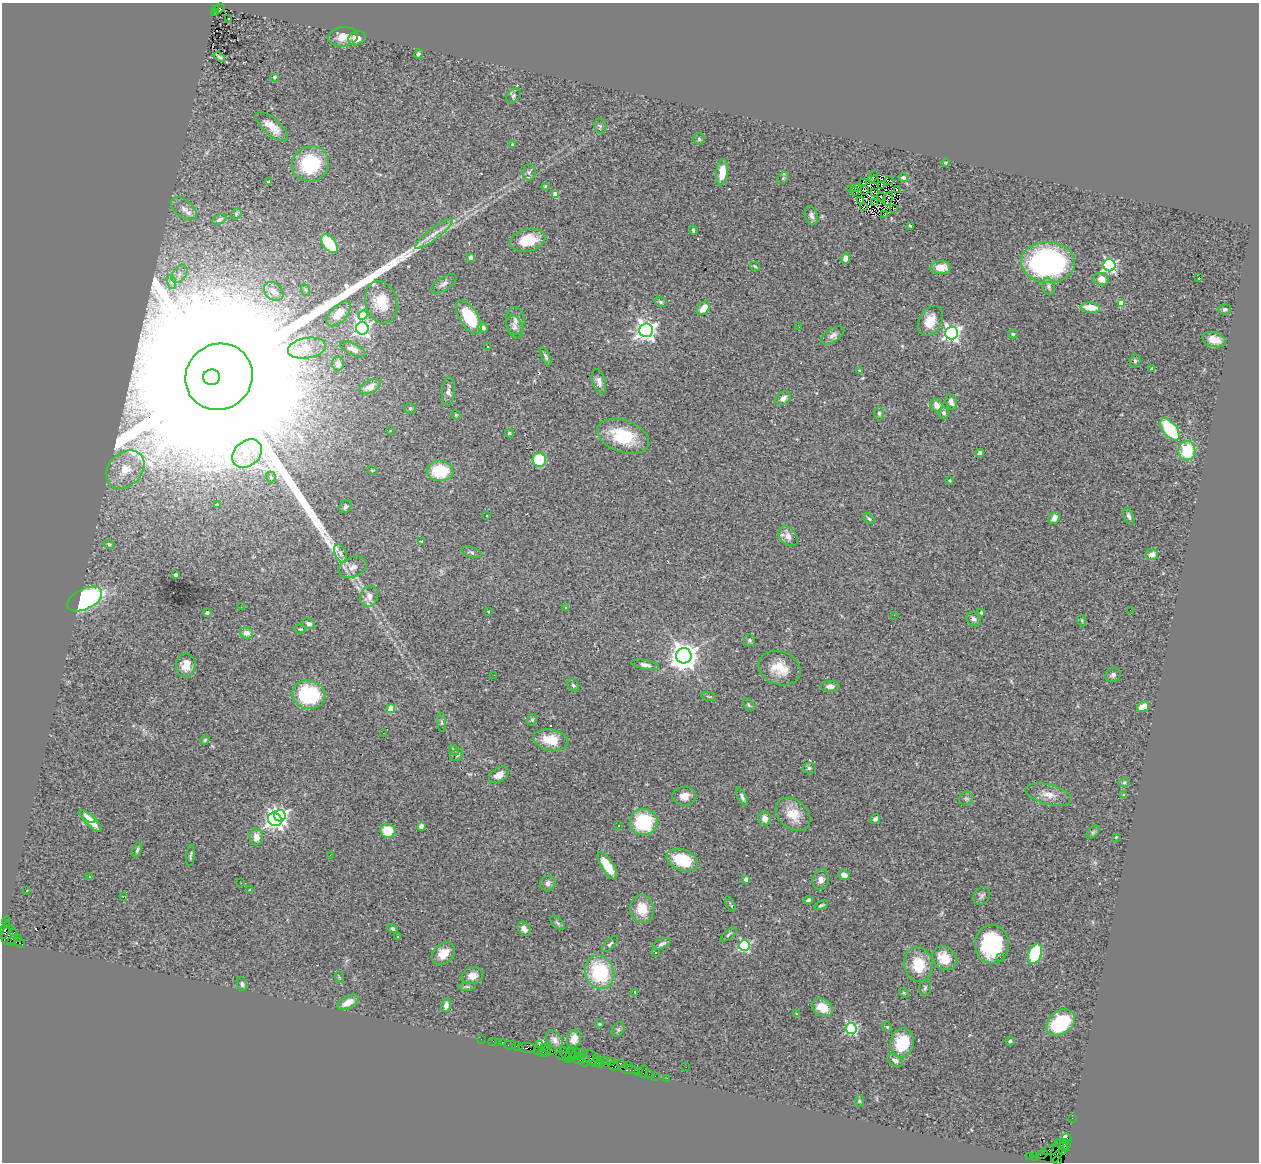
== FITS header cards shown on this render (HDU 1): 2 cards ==
NAXIS1  =                 1257
NAXIS2  =                 1160

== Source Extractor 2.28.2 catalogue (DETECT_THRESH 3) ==
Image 1257 x 1160 px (HDU 1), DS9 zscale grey, 1 PNG px = 1 image px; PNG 1261 x 1164 px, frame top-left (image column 1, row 1160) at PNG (2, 3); each listed source drawn as its Kron ellipse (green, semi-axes under 4 px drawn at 4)
Background 2.06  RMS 0.087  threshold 0.262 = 3 sigma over >= 5 px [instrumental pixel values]
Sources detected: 300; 1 with non-positive FLUX_AUTO (blend fragments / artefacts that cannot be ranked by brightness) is neither listed nor drawn; the other 299 listed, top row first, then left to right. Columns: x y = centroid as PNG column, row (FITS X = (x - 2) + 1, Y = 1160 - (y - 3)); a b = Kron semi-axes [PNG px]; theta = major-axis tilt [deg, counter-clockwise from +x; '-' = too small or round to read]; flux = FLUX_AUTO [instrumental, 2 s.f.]
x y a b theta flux
216 9 3 2 - 1.4e+02
219 9 6 4 39 5.2e+02
214 12 2 2 - 2.1e+02
228 19 3 3 - 1.2e+01
343 37 15 9 8 6.6e+01
357 38 9 6 26 4.9e+01
418 54 4 4 - 1.2e+01
219 57 6 3 -34 8.4e+00
274 77 4 3 - 6.6e+00
513 95 8 6 48 1.5e+01
600 126 7 5 -77 1.1e+01
272 127 20 8 -41 8.1e+01
699 139 6 5 - 9.8e+00
512 144 4 3 - 4.4e+00
946 163 4 3 - 6.0e+00
310 164 19 17 27 4.0e+02
529 172 8 6 84 1.9e+01
722 172 13 6 83 8.3e+01
873 177 6 2 57 3.5e+00
783 178 7 4 46 1.1e+01
903 178 5 4 - 1.3e+01
874 179 3 2 - 4.5e+00
889 181 4 2 - 1.8e+00
269 182 3 3 - 1.1e+01
864 183 3 2 - 2.9e+00
545 186 3 3 - 5.6e+00
881 186 3 2 - 4.7e+00
854 188 7 2 4 3.7e+00
897 190 3 2 - 5.6e+00
854 191 4 3 - 1.5e+01
864 191 3 2 - 5.1e+00
875 193 3 2 - 5.8e+00
556 194 4 4 - 9.3e+01
882 197 4 2 - 5.8e+00
888 199 7 2 69 5.7e+00
861 201 3 2 - 3.3e+00
875 203 3 2 - 1.1e+00
863 207 3 2 - 3.7e+00
894 208 3 2 - 5.2e+00
184 209 15 8 -38 4.3e+01
236 214 6 4 50 8.5e+00
885 214 4 2 - 6.0e+00
811 216 10 6 -70 2.0e+01
219 219 7 4 25 2.0e+01
910 226 4 2 - 6.3e+00
693 230 5 4 - 1.0e+01
434 234 23 5 37 5.6e+01
528 240 18 11 13 1.5e+02
329 244 11 6 -53 2.2e+02
470 258 4 4 - 3.0e+01
845 259 5 4 - 3.4e+01
1048 262 27 20 -3 1.3e+03
1109 265 6 6 - 1.1e+03
755 266 5 3 - 6.4e+00
941 268 10 6 3 6.7e+01
179 274 10 6 54 2.5e+01
1199 277 3 2 - 3.1e+01
1101 279 7 6 - 4.4e+01
171 282 7 4 -71 1.5e+01
444 284 14 6 33 2.4e+01
1049 286 9 6 -74 1.7e+01
306 290 6 4 -69 9.0e+00
274 291 11 8 -42 4.7e+01
381 302 21 16 -75 1.5e+02
661 302 6 5 - 1.1e+01
1121 303 4 4 - 1.3e+02
703 308 8 5 46 6.7e+01
1090 308 10 5 -5 1.2e+02
1225 309 6 5 - 1.0e+01
338 314 15 8 46 7.4e+01
363 315 4 4 - 2.0e+02
469 317 19 9 -58 2.3e+02
515 321 14 9 -88 3.3e+01
930 321 16 11 61 9.4e+01
515 327 12 8 -68 2.5e+01
799 327 2 2 - 1.3e+01
362 328 6 6 - 1.7e+03
483 328 5 4 - 2.1e+01
646 330 7 7 - 3.0e+03
951 333 6 6 - 1.8e+03
1013 334 5 4 - 9.6e+00
833 335 13 6 33 3.0e+01
1214 340 12 7 -15 7.1e+01
487 346 3 2 - 6.5e+00
307 348 19 10 9 8.2e+01
353 349 14 5 -25 3.4e+01
546 356 9 4 -65 1.4e+01
1135 361 6 5 - 9.9e+00
338 364 7 6 - 2.5e+01
1152 369 4 3 - 2.0e+01
859 371 4 3 - 6.4e+00
211 377 8 7 - 2.7e+05
219 377 34 32 38 1.0e+06
599 382 13 6 -74 3.1e+01
370 387 11 6 26 3.9e+01
448 391 14 6 86 3.0e+01
783 398 8 6 36 2.7e+01
951 402 8 5 -72 2.4e+01
937 405 7 5 -57 4.6e+01
410 408 5 5 - 9.8e+00
879 413 7 5 -89 1.1e+01
944 413 6 5 - 1.6e+01
456 415 5 4 - 5.8e+00
1170 429 13 7 -52 3.7e+02
390 431 2 2 - 3.3e+00
509 433 4 3 - 8.8e+00
623 436 27 16 -20 2.9e+02
1187 451 10 8 90 2.5e+02
980 453 4 4 - 7.3e+01
247 454 16 12 40 9.9e+01
539 460 7 7 - 2.6e+02
125 470 21 16 44 1.5e+02
372 470 5 3 - 5.1e+00
440 471 13 10 -3 2.4e+02
271 477 5 5 - 1.1e+01
950 480 3 3 - 8.8e+00
217 504 4 4 - 6.9e+00
345 506 7 5 58 1.6e+01
487 516 3 3 - 5.4e+01
1129 516 9 5 -68 1.7e+01
1054 518 6 5 - 3.5e+01
869 519 6 4 -41 8.4e+00
788 536 11 8 -47 4.4e+01
422 541 3 3 - 7.3e+00
109 544 5 4 - 8.1e+00
471 552 10 5 -17 1.3e+01
340 554 10 5 -66 1.5e+01
1152 554 6 5 - 3.5e+01
353 567 15 10 23 4.2e+01
176 575 4 3 - 1.1e+01
369 596 10 8 72 4.4e+01
85 599 19 10 26 8.7e+02
241 607 2 2 - 8.2e+00
565 607 3 2 - 7.3e+00
1130 610 2 2 - 7.3e+00
488 611 3 2 - 4.6e+00
207 613 4 4 - 1.5e+01
981 613 3 3 - 1.0e+01
894 615 2 2 - 7.1e+01
973 619 8 6 -41 1.8e+01
1082 621 5 3 - 5.7e+00
309 624 6 5 - 2.1e+01
300 629 5 4 - 7.5e+00
246 633 6 5 - 3.7e+01
750 640 6 5 - 1.0e+01
684 656 7 7 - 8.0e+03
186 665 12 10 78 7.4e+01
645 665 14 4 -11 2.6e+01
780 668 22 16 -21 1.3e+02
494 675 2 2 - 1.0e+01
1113 675 8 7 - 2.0e+01
573 685 7 5 -55 1.1e+01
830 686 9 5 1 3.0e+01
309 695 17 14 -15 4.8e+02
709 696 7 3 -9 6.9e+00
749 705 7 4 -51 1.1e+01
1143 707 6 5 - 6.5e+01
391 709 4 4 - 1.4e+02
532 720 6 4 76 9.3e+00
441 722 9 4 -86 1.0e+01
383 733 3 2 - 7.3e+00
205 740 5 4 - 7.1e+00
551 740 18 10 -10 1.4e+02
454 750 6 4 -46 8.2e+00
457 755 7 5 30 1.5e+01
809 768 6 5 - 1.2e+01
499 775 11 7 32 4.3e+01
1124 783 6 4 1 9.8e+00
1049 795 23 10 -14 7.0e+01
1123 795 4 3 - 5.7e+00
684 796 12 9 1 4.9e+01
742 797 10 4 -64 1.5e+01
966 799 7 6 - 1.4e+01
793 814 19 14 -42 1.1e+02
87 816 10 4 -34 2.3e+01
280 816 6 5 - 1.3e+03
765 818 7 6 - 3.4e+01
275 819 7 6 - 2.2e+03
875 819 5 4 - 1.6e+01
91 821 14 5 -45 6.5e+01
644 822 14 13 - 3.4e+02
421 826 4 4 - 4.6e+01
618 826 3 3 - 1.5e+01
388 831 8 7 - 1.4e+02
1093 832 8 4 45 1.1e+01
256 837 8 7 - 4.8e+01
1116 837 4 4 - 4.4e+00
137 850 8 4 72 1.0e+01
191 855 11 3 83 9.8e+00
330 855 3 2 - 7.1e+00
682 860 16 10 -20 2.4e+02
607 866 15 6 -57 1.7e+02
844 875 6 4 -17 3.5e+01
89 877 3 2 - 9.3e+00
746 879 4 3 - 3.7e+01
821 880 10 8 77 2.8e+01
241 883 3 3 - 6.0e+00
548 883 8 7 - 2.4e+01
27 890 2 2 - 5.5e+00
250 890 3 3 - 5.3e+00
123 896 3 2 - 5.8e+00
982 896 9 7 52 1.8e+01
808 900 4 4 - 1.6e+01
730 904 8 2 -61 6.2e+00
821 905 7 3 23 1.1e+01
642 909 14 12 -81 1.1e+02
6 921 5 2 - 8.6e+01
558 923 9 4 -43 1.1e+01
392 929 5 4 - 1.0e+01
524 929 7 5 -55 3.4e+01
5 930 9 4 70 1.0e+03
14 932 3 2 - 9.7e+01
729 934 10 3 41 1.1e+01
9 936 9 8 - 2.1e+03
397 936 3 3 - 1.7e+01
18 938 3 2 - 3.3e+01
12 942 3 2 - 1.0e+02
20 943 5 3 - 6.9e+02
610 944 10 4 45 1.2e+01
662 944 9 5 24 1.8e+01
992 944 19 17 -89 4.6e+02
744 945 5 5 - 7.0e+02
655 952 3 3 - 1.9e+01
443 953 13 9 40 8.3e+01
1035 954 10 6 71 3.9e+02
1000 957 2 2 - 9.1e+01
944 958 13 11 -45 1.1e+02
918 964 17 14 -80 1.7e+02
600 972 17 14 -70 4.1e+02
472 976 11 8 9 5.6e+01
339 977 6 3 -71 6.0e+00
242 984 7 5 -73 1.3e+01
467 987 9 3 4 1.0e+01
925 988 8 6 83 1.4e+01
635 992 3 3 - 6.3e+00
904 993 5 4 - 7.3e+00
348 1002 11 6 30 5.7e+01
446 1005 7 5 77 3.0e+01
822 1007 11 8 -28 9.8e+01
797 1014 4 3 - 5.4e+00
1061 1022 16 11 41 3.4e+02
600 1024 3 3 - 5.2e+00
887 1027 5 4 - 6.8e+00
851 1029 5 5 - 7.9e+02
618 1030 7 6 - 1.2e+01
481 1039 2 2 - 2.6e+01
574 1039 9 7 70 4.7e+01
554 1040 10 7 -53 2.8e+01
493 1041 2 2 - 6.6e+01
1010 1041 4 4 - 7.9e+00
498 1042 2 2 - 3.2e+01
503 1043 3 3 - 2.9e+02
902 1043 14 11 79 2.4e+02
539 1044 4 3 - 3.0e+02
510 1045 6 2 0 5.1e+01
517 1046 5 3 - 2.7e+02
544 1047 3 2 - 3.7e+01
528 1048 8 5 -4 5.6e+02
538 1051 3 3 - 1.3e+02
546 1051 6 3 71 2.8e+02
552 1051 2 2 - 1.3e+02
542 1052 4 2 - 2.0e+02
565 1053 6 3 -55 4.2e+02
583 1053 3 2 - 9.3e+01
575 1054 6 3 78 9.2e+02
570 1055 8 3 60 3.6e+02
563 1056 7 2 -14 3.1e+02
580 1056 3 2 - 1.6e+02
591 1057 8 6 -55 5.9e+02
597 1059 3 3 - 3.4e+02
579 1060 5 3 - 3.8e+02
895 1060 8 5 -30 2.5e+01
585 1061 5 5 - 4.8e+02
604 1061 5 3 - 1.4e+02
610 1061 2 2 - 2.1e+02
597 1062 6 4 -8 5.0e+02
601 1063 4 2 - 1.3e+02
620 1063 3 3 - 4.0e+02
628 1065 3 2 - 9.8e+01
614 1066 5 4 - 1.7e+02
686 1067 2 2 - 4.6e+00
629 1070 10 3 -6 4.4e+02
638 1071 3 2 - 1.5e+02
643 1071 6 3 68 4.6e+02
649 1074 2 2 - 6.0e+01
655 1076 2 2 - 7.6e+01
667 1078 2 2 - 4.8e+01
859 1101 6 4 -89 6.2e+00
1072 1118 2 2 - 4.5e+01
1067 1138 5 3 - 1.1e+02
1065 1144 5 5 - 5.0e+02
1062 1145 8 2 -44 3.6e+02
1051 1150 9 4 17 1.0e+03
1057 1151 12 5 72 9.8e+02
1062 1151 3 3 - 1.0e+02
1042 1154 6 2 18 1.5e+02
1030 1156 2 2 - 3.6e+01
1035 1157 2 2 - 3.4e+01
1057 1161 4 2 - 7.4e+01
At the frame edge (FLAGS 8, measured only in part): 1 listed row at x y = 1057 1161
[1 non-positive-flux detection neither listed nor drawn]